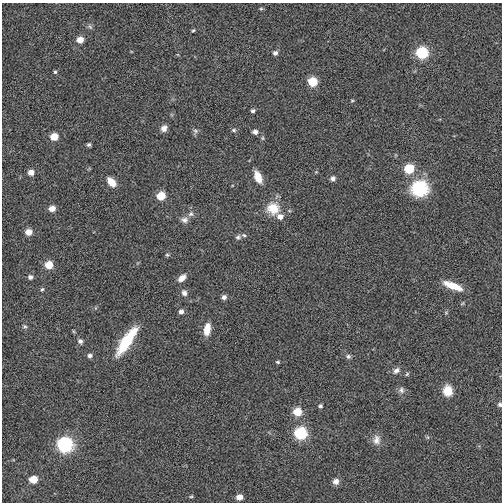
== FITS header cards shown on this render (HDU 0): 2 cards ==
NAXIS1  =                  500
NAXIS2  =                  500

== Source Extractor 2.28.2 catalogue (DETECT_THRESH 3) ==
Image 500 x 500 px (HDU 0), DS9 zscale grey, 1 PNG px = 1 image px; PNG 504 x 504 px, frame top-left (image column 1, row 500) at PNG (2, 3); no overlay
Background -0.00587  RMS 0.19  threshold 0.555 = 3 sigma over >= 5 px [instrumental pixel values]
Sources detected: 63; all 63 listed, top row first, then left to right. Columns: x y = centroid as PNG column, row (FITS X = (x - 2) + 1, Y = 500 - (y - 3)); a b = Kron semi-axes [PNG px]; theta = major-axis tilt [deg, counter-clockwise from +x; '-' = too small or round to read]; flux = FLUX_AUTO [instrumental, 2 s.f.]
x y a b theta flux
261 9 5 5 - 15
90 27 9 4 -54 25
193 30 5 3 - 14
80 40 6 5 - 120
275 53 6 5 - 40
422 53 7 6 - 1000
55 72 4 4 - 17
312 82 6 6 - 420
352 101 5 3 - 12
253 111 5 4 - 28
164 128 8 7 - 62
234 130 6 5 - 24
195 131 7 5 -23 30
255 132 5 5 - 51
54 137 6 5 - 190
263 138 6 4 -90 17
89 145 4 4 - 24
409 169 6 6 - 480
31 172 5 5 - 95
258 177 14 7 -67 150
333 178 6 5 - 40
111 182 10 7 -48 130
419 188 18 17 - 600
161 196 6 6 - 280
52 208 6 5 - 110
273 208 16 15 - 250
191 214 8 6 35 41
280 217 7 6 - 76
184 220 10 8 -18 53
29 232 6 5 - 140
244 235 6 4 -21 22
238 237 8 6 51 31
167 255 6 4 -20 18
49 265 6 6 - 220
30 277 5 5 - 40
182 278 10 6 41 81
452 286 20 7 -22 240
42 289 6 4 60 19
184 293 8 7 - 51
224 297 5 5 - 45
181 312 5 5 - 46
25 326 7 5 -3 23
207 329 13 7 81 170
73 331 5 3 - 12
80 341 7 6 - 35
126 341 31 9 56 580
90 356 5 5 - 38
348 356 7 6 - 30
278 362 5 4 - 17
396 371 10 7 41 51
407 374 6 4 46 16
401 390 9 8 - 45
447 391 12 10 -81 180
500 405 5 5 - 27
320 406 5 5 - 24
297 412 6 6 - 290
300 433 7 7 - 1200
376 440 13 10 82 91
65 444 8 7 - 2500
33 480 6 5 - 240
336 481 8 7 - 64
191 496 5 4 - 14
239 497 6 5 - 99
At the frame edge (FLAGS 8, measured only in part): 1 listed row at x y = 500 405